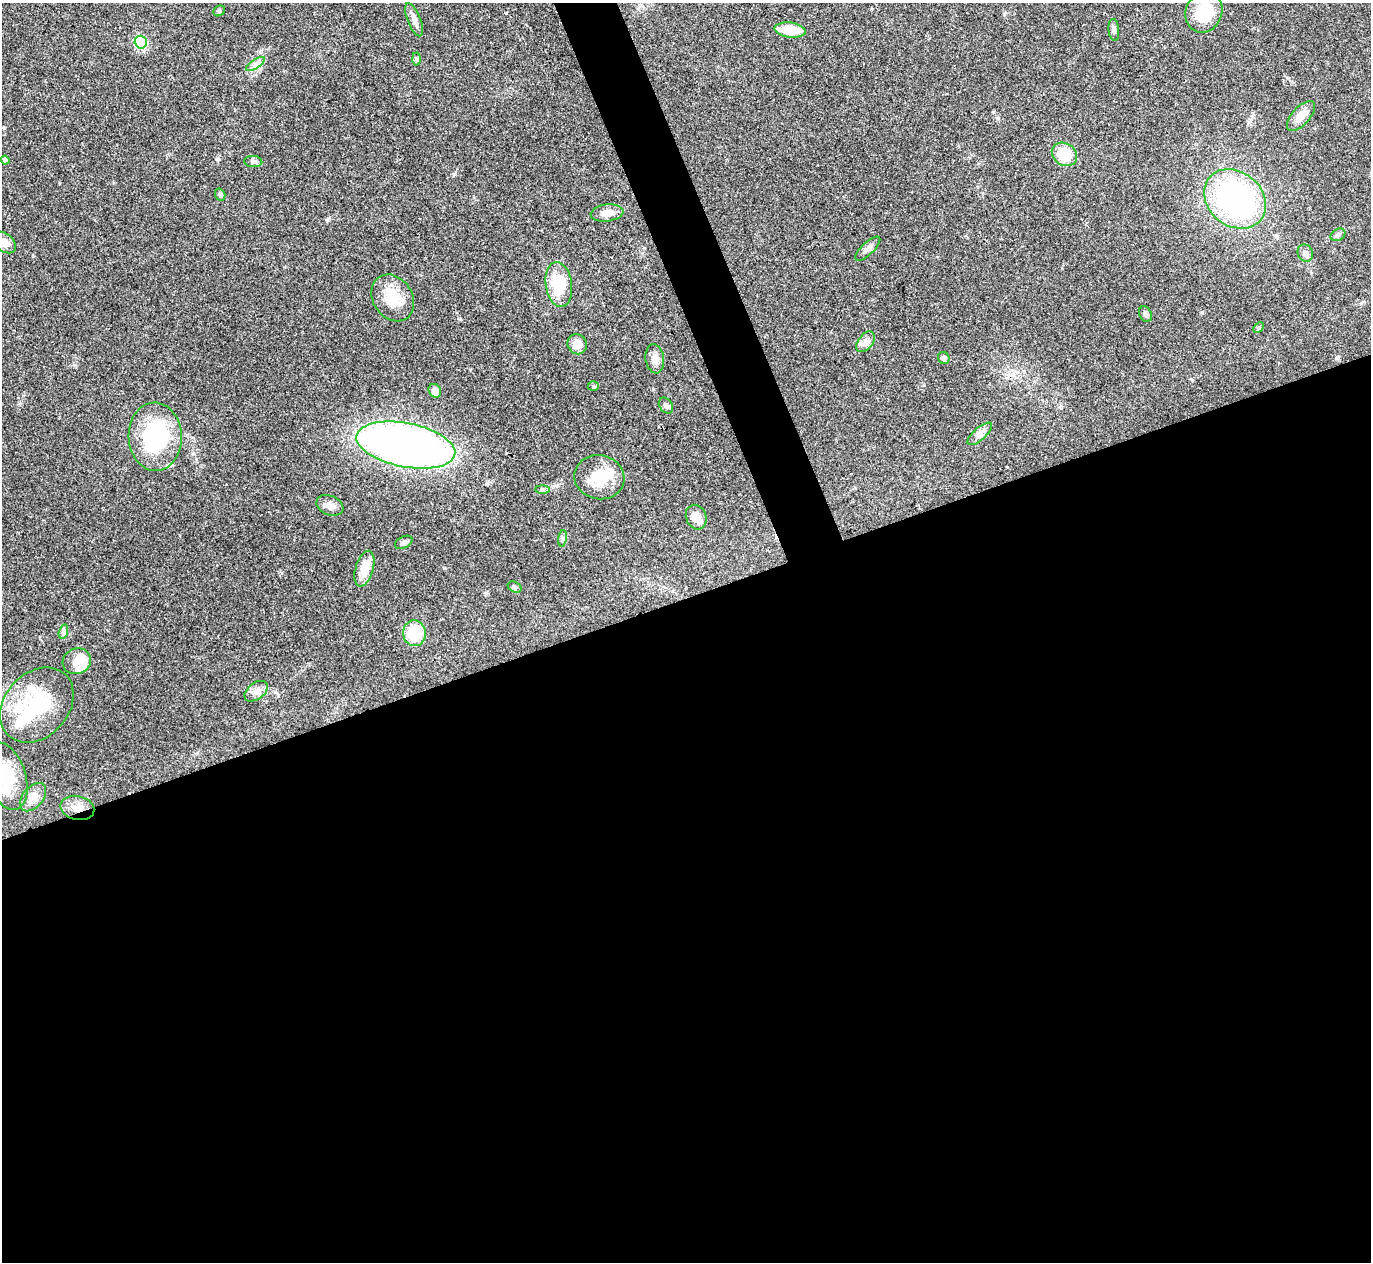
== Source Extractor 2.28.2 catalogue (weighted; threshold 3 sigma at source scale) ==
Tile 15 of 4 x 4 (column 3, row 4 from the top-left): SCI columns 2741-4109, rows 149-1408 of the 5480 x 5467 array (HDU 1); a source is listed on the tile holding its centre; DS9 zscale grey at full resolution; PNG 1373 x 1264 px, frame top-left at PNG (2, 3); each listed source drawn as its Kron ellipse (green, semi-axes under 4 px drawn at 4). Shown black and unused: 55% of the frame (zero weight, under 3 of 4 exposures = <1% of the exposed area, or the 3 px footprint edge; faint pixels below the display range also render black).
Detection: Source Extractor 2.28.2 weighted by HDU 2 'WHT'; one run over the whole footprint, this tile lists its part. Background 0.0865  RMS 0.0058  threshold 0.026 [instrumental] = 3 sigma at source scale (4.5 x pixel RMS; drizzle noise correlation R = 1.50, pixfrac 1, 0.05/0.05 arcsec/px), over >= 5 px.
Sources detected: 54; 3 inside a brighter object's white glare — neither listed nor drawn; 2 inside a brighter listed object's ellipse — not listed separately; the other 49 listed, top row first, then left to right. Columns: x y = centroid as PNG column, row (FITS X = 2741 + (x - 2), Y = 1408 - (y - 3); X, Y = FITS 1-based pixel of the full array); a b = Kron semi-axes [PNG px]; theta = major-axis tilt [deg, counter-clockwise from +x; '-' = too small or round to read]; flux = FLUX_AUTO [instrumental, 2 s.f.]
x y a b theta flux
219 11 6 5 - 0.81
1204 12 21 18 65 21
414 20 18 6 -69 3.5
790 30 15 7 -7 15
1114 30 11 5 -83 1.7
141 42 6 6 - 65
416 59 6 4 -88 0.86
255 64 11 4 34 2.1
1301 116 18 9 48 6.7
1064 154 13 11 -34 15
5 160 4 4 - 2.4
253 162 9 5 -3 1.4
220 195 6 5 - 1.2
1235 199 33 27 -40 120
607 213 16 8 7 5.3
1338 235 8 5 29 1.5
4 242 13 8 -40 4
868 249 16 6 43 2.7
1305 253 9 7 -64 2.1
559 284 22 13 -81 19
393 298 25 19 -56 15
1145 314 8 6 -63 1.4
1259 328 6 4 45 0.82
866 342 12 7 53 3.1
577 344 10 9 - 5.1
944 358 6 5 - 1.7
655 359 14 9 -81 3.9
593 386 5 4 - 0.92
435 391 7 6 - 2.8
666 406 8 6 -53 1.6
980 434 15 6 42 2.8
155 437 34 27 -88 52
406 445 50 22 -11 400
599 477 25 22 -11 16
542 489 7 4 0 1
330 505 14 9 -24 4
696 517 13 10 -68 5.2
562 538 8 4 82 1.2
404 542 9 6 28 2
364 569 18 9 74 9.6
514 587 7 5 -27 1.3
63 632 7 4 72 1.4
414 633 13 11 -86 21
77 661 14 12 24 6.7
256 691 13 8 37 3.6
37 705 42 32 47 40
6 776 35 19 -72 21
33 797 16 10 50 5.5
77 808 17 12 -13 6.9
Overlapping masked pixels (flux is a lower limit): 1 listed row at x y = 77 808
Isophote crosses this tile's border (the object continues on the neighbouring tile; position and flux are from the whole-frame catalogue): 3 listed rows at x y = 1204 12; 4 242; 6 776
Unlisted compact peaks at least as high as the median listed source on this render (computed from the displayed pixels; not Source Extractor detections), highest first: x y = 454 174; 1202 312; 1338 357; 486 593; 328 218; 444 568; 993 112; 1192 380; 924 385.